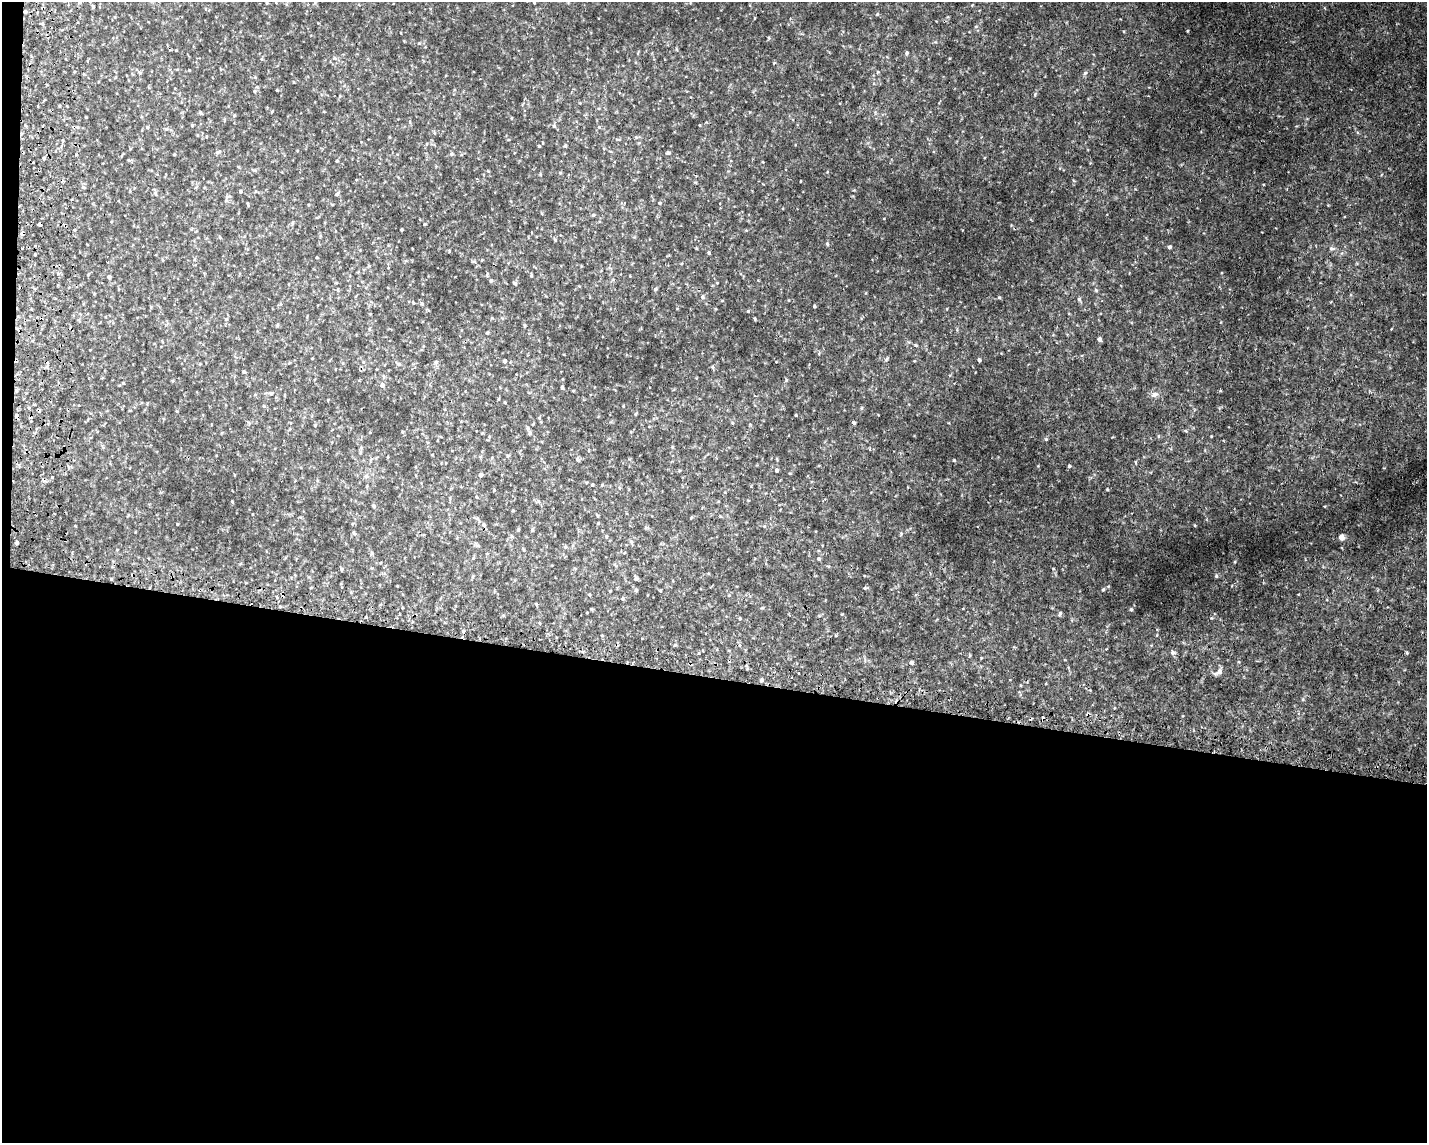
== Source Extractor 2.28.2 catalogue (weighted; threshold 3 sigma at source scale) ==
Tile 10 of 3 x 4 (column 1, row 4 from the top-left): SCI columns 279-1703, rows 30-1170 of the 4722 x 4622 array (HDU 1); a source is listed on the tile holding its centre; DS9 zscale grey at full resolution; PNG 1429 x 1145 px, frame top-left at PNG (2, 2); no overlay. Shown black and unused: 41% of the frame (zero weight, under 2 of 3 exposures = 4% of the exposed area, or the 3 px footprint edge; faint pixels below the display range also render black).
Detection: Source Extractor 2.28.2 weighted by HDU 2 'WHT'; one run over the whole footprint, this tile lists its part. Background 0.00605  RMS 0.0038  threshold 0.0169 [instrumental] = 3 sigma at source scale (4.5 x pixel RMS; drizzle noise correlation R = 1.50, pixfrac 1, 0.05/0.05 arcsec/px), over >= 5 px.
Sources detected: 196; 7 cosmic-ray / hot-pixel residue — not listed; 1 inside a brighter listed object's ellipse — not listed separately; the other 188 listed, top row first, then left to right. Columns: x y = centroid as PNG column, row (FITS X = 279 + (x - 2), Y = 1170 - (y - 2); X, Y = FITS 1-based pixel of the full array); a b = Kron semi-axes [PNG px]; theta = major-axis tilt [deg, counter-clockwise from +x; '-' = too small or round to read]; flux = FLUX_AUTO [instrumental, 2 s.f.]
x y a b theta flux
267 3 3 2 - 0.32
534 3 3 2 - 0.26
93 7 5 4 - 0.53
25 11 4 4 - 1
877 14 5 3 - 0.33
42 24 5 5 - 0.63
976 26 5 3 - 0.32
1187 31 3 3 - 0.31
769 38 5 4 - 0.43
906 53 6 4 64 0.59
335 58 6 5 - 0.7
87 61 5 3 - 0.36
189 70 3 2 - 0.26
878 72 5 4 - 0.38
140 73 6 4 -44 0.48
1085 73 5 5 - 0.76
293 82 4 3 - 0.25
277 90 3 3 - 0.32
255 91 5 4 - 0.52
1035 94 6 4 47 0.49
340 96 5 4 - 0.37
234 115 5 4 - 0.42
192 125 4 3 - 0.38
700 125 3 3 - 0.32
554 126 7 4 -46 0.58
147 127 5 4 - 0.44
599 127 5 5 - 0.53
166 129 5 5 - 0.63
435 133 5 3 - 0.37
389 137 5 3 - 0.31
539 146 3 3 - 0.39
565 146 4 4 - 0.43
218 152 8 4 19 0.69
668 153 5 4 - 0.63
451 154 6 4 14 0.63
174 155 4 3 - 0.28
44 158 3 3 - 0.53
129 160 6 4 -1 0.48
337 161 4 3 - 0.37
255 170 5 5 - 0.46
560 173 4 4 - 0.39
540 174 5 3 - 0.32
800 181 3 2 - 0.25
83 187 6 4 -7 0.51
240 191 4 3 - 0.64
155 193 8 5 -73 0.75
337 194 6 5 - 0.65
226 200 11 2 90 0.58
659 203 4 3 - 0.35
332 204 4 3 - 0.26
248 205 4 3 - 0.4
593 215 5 4 - 0.54
292 223 6 3 71 0.46
40 224 4 3 - 1.8
425 224 4 3 - 0.31
401 229 3 3 - 0.39
21 234 4 3 - 2.9
220 237 5 3 - 0.37
555 240 5 4 - 0.4
827 244 5 4 - 0.55
1169 247 4 4 - 0.9
1332 248 9 7 -1 1.3
449 251 4 4 - 0.35
708 253 4 4 - 0.48
162 260 5 3 - 0.34
482 260 4 3 - 0.26
474 262 6 4 -1 0.48
57 273 4 4 - 1.3
487 275 7 3 85 0.39
531 275 4 3 - 0.45
109 277 4 4 - 1.1
613 280 6 4 -19 0.41
491 281 5 4 - 0.5
515 283 6 4 -44 0.66
655 289 5 4 - 0.64
338 290 5 3 - 0.33
1096 290 6 4 -45 0.47
94 294 4 3 - 0.29
702 297 6 5 - 0.89
999 297 5 3 - 0.39
1079 299 6 5 - 0.71
422 304 5 4 - 0.46
814 306 3 3 - 0.42
748 311 4 4 - 0.37
370 314 3 3 - 0.24
226 319 5 5 - 0.57
755 319 4 3 - 0.45
277 325 6 3 71 0.35
369 329 5 5 - 0.51
1391 329 4 2 - 0.23
487 333 4 3 - 0.4
1099 339 4 4 - 1.4
915 345 5 4 - 0.42
819 353 6 3 74 0.39
312 358 3 2 - 0.23
886 359 6 5 - 0.61
979 360 4 3 - 0.64
505 361 5 4 - 0.92
436 362 7 6 - 0.85
398 364 10 5 -34 0.84
713 367 6 5 - 0.62
244 372 4 4 - 0.49
383 376 6 4 -88 0.53
786 380 6 4 73 0.47
123 383 4 4 - 0.28
382 385 7 6 - 1.1
562 387 4 3 - 0.62
16 391 5 4 - 0.58
271 393 8 4 -8 0.73
1154 395 11 7 18 1.7
328 400 4 2 - 0.25
505 402 4 3 - 0.31
264 406 5 4 - 0.43
861 408 6 4 89 0.46
176 411 5 3 - 0.35
636 414 5 3 - 0.38
796 415 3 3 - 0.33
17 416 6 4 -64 0.85
732 423 4 4 - 0.39
854 423 4 3 - 0.77
315 425 4 4 - 0.29
530 433 6 5 - 0.67
1158 436 6 4 88 0.41
1211 436 4 2 - 0.24
1046 439 5 4 - 0.53
508 456 5 4 - 0.48
954 460 4 3 - 0.42
1135 462 5 3 - 0.34
1069 466 4 3 - 0.62
776 470 5 4 - 0.93
480 475 5 4 - 1.1
366 476 8 6 26 1.3
52 477 3 3 - 1
592 485 4 4 - 0.44
619 488 6 4 72 0.46
1107 489 4 3 - 0.34
494 490 4 4 - 0.3
476 497 5 3 - 0.43
450 498 7 3 -78 0.43
374 506 5 4 - 0.63
513 510 4 3 - 0.29
252 514 3 2 - 0.25
691 518 5 3 - 0.35
478 519 11 4 -55 0.73
598 523 4 3 - 0.36
177 524 3 2 - 0.28
352 524 5 3 - 0.35
483 525 6 6 - 0.96
764 526 5 4 - 0.5
646 527 6 4 0 0.5
532 530 5 4 - 0.58
354 533 7 4 -46 0.55
901 534 6 4 72 0.48
512 536 6 4 -90 0.51
606 536 5 4 - 0.53
1341 537 4 4 - 4.6
631 542 7 5 -75 0.78
16 543 4 4 - 0.92
372 553 6 4 89 0.51
818 559 5 4 - 0.45
341 569 4 3 - 0.53
1216 576 5 4 - 0.58
636 578 7 4 -62 0.58
111 579 4 3 - 0.37
865 588 6 4 10 0.55
1103 589 5 4 - 0.42
636 590 5 4 - 0.67
660 590 5 3 - 0.33
610 591 3 2 - 0.34
589 594 5 4 - 0.37
622 599 5 4 - 0.54
536 604 4 4 - 0.37
592 609 4 3 - 0.38
1131 609 5 4 - 0.58
1060 613 5 4 - 0.68
740 618 5 3 - 0.42
1211 618 5 4 - 0.39
540 623 4 3 - 0.29
836 635 4 4 - 0.37
675 645 5 4 - 0.4
1106 649 4 3 - 0.24
1173 652 4 4 - 1.8
1407 653 4 3 - 0.46
969 655 6 3 82 0.42
911 663 4 4 - 0.89
1219 672 10 6 36 2.3
761 680 6 4 89 0.46
1303 699 6 4 73 0.45
Overlapping masked pixels (flux is a lower limit): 5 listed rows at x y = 25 11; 40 224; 21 234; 16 391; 17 416
Unlisted compact peaks at least as high as the median listed source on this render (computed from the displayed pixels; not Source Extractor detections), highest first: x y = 1325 506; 1220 391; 842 614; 1038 466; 1195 525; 884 218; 1221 322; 1234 561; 1124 31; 1221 273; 1053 569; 419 43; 1381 175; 1328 205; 827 172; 1135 189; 854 190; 947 309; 1186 431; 774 63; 1298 594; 232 501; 935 42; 1239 662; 776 362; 950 58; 981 658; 950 375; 962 230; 676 49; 672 447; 878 415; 866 293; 1219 408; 1296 126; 908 342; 717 283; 272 111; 1112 437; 763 162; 488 171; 1307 119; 1384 468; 1351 295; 1157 635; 1090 163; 750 112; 777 459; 1020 685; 1183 716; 789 300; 729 595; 402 432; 1151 645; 577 459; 1232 586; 1053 335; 503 615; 699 653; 715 309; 819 616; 482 433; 511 118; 638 52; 1073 180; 1276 228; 428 310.